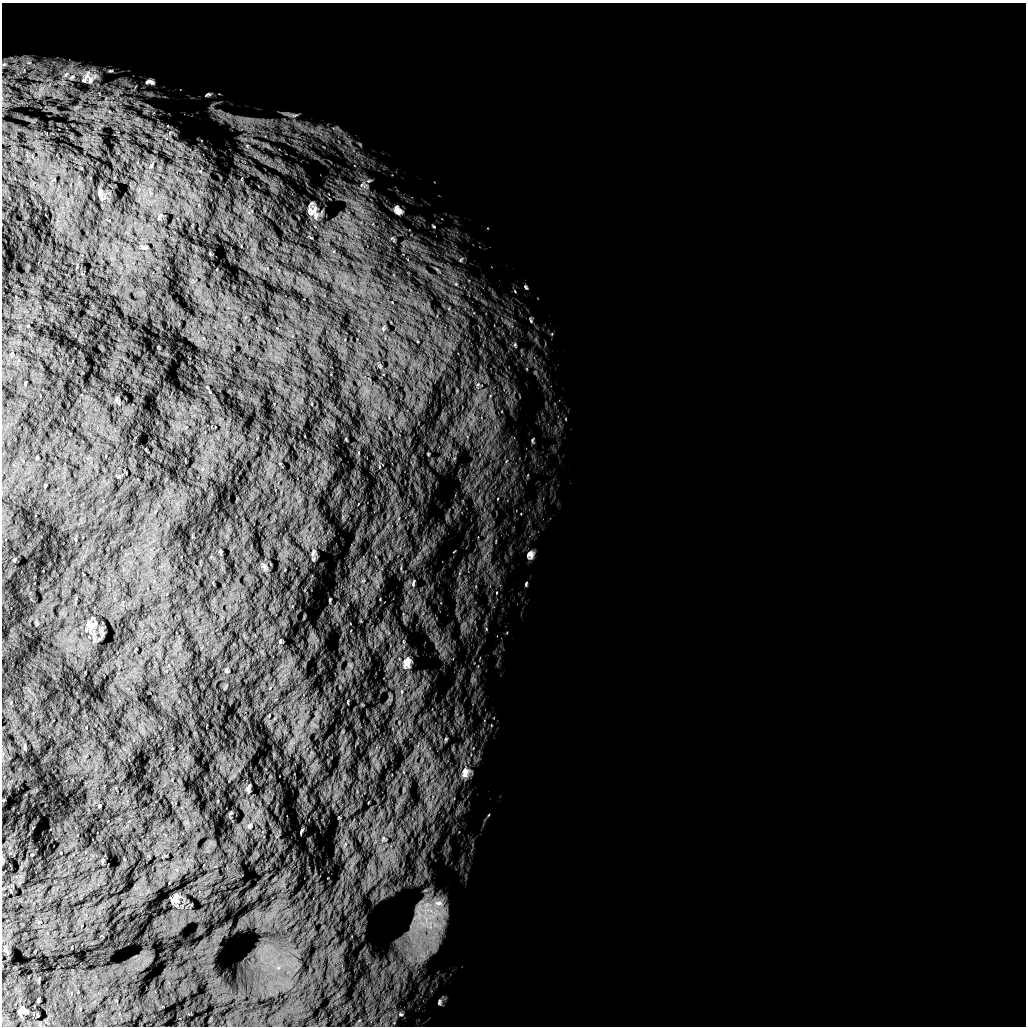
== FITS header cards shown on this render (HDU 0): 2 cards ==
NAXIS1  =                 1024 /
NAXIS2  =                 1024 /

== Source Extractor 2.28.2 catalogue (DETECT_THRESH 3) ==
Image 1024 x 1024 px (HDU 0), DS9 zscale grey, 1 PNG px = 1 image px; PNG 1028 x 1028 px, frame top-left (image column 1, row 1024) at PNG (2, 3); no overlay
Background 5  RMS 950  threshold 2860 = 3 sigma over >= 5 px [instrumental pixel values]
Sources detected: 28; all 28 listed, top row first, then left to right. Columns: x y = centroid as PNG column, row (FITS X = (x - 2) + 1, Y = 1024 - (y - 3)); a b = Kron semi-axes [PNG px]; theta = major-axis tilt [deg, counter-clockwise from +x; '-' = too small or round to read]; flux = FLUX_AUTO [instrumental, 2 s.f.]
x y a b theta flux
4 64 6 4 19 81000
87 76 12 9 62 340000
72 77 6 4 31 78000
150 82 14 7 -9 290000
208 95 10 5 20 150000
294 115 11 4 1 170000
247 146 7 6 - 220000
200 171 6 4 -71 88000
398 210 8 6 -49 310000
313 211 16 6 46 260000
143 247 8 5 -7 110000
526 287 6 3 -46 79000
531 321 7 3 -71 78000
530 555 11 9 62 300000
14 560 5 4 - 70000
413 583 9 4 76 130000
526 584 6 3 75 72000
407 663 16 10 78 490000
446 739 6 4 89 78000
25 747 7 3 -82 81000
465 772 16 12 70 700000
248 788 7 4 64 130000
249 826 7 5 73 120000
173 901 8 8 - 170000
438 903 15 10 5 760000
439 1002 9 4 86 120000
20 1012 11 6 81 190000
401 1014 6 5 - 110000